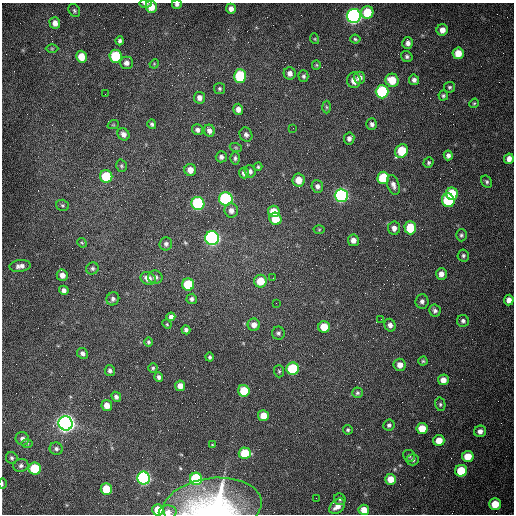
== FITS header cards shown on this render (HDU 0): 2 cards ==
NAXIS1  =                  512 /fastest changing axis
NAXIS2  =                  512 /next to fastest changing axis

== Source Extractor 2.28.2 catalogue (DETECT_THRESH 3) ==
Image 512 x 512 px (HDU 0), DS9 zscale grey, 1 PNG px = 1 image px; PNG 516 x 516 px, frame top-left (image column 1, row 512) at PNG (2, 3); each listed source drawn as its Kron ellipse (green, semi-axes under 4 px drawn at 4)
Background 1540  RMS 24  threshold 71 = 3 sigma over >= 5 px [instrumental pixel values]
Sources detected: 156; all 156 listed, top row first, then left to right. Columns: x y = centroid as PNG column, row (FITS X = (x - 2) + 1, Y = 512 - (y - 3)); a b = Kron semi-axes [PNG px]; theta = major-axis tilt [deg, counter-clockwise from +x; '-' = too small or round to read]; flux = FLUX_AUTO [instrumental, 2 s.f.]
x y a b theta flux
145 3 6 4 -1 3.5e+03
177 4 5 4 - 4.1e+03
151 7 6 5 - 2.3e+04
231 9 5 5 - 8.5e+03
74 10 7 5 -61 3.0e+03
367 12 6 6 - 4.6e+04
354 16 7 6 - 7.3e+05
55 23 6 5 - 9.1e+03
442 30 6 5 - 1.2e+04
315 39 5 3 - 1.5e+03
355 39 5 4 - 2.3e+03
120 41 4 4 - 3.7e+03
408 43 6 5 - 6.7e+03
52 49 6 4 0 2.1e+03
458 53 6 5 - 2.4e+04
116 56 6 6 - 9.7e+04
407 56 6 5 - 3.7e+03
81 57 6 5 - 2.5e+04
126 63 6 6 - 7.0e+03
154 64 5 4 - 1.5e+03
316 65 5 4 - 1.8e+03
290 73 6 6 - 7.5e+03
240 76 7 6 - 1.3e+05
303 76 6 5 - 3.2e+03
359 78 6 5 - 7.6e+03
354 80 8 6 -76 1.2e+04
392 80 7 6 - 3.3e+04
414 80 5 5 - 5.4e+03
450 87 5 5 - 2.6e+03
220 89 5 5 - 2.7e+03
382 92 6 6 - 2.0e+05
105 94 2 2 - 8.3e+02
443 96 5 5 - 2.7e+03
199 98 6 5 - 7.7e+03
474 103 5 4 - 1.8e+03
326 107 6 4 -88 2.5e+03
238 109 5 5 - 7.6e+03
152 124 5 4 - 3.1e+03
372 124 6 5 - 4.7e+03
113 125 6 3 18 1.7e+03
293 128 2 2 - 7.0e+02
198 130 5 5 - 5.1e+03
209 131 6 5 - 6.6e+03
123 134 6 5 - 7.1e+03
246 135 7 6 - 5.0e+03
349 138 6 5 - 5.4e+03
236 148 6 4 -19 2.0e+03
402 151 7 6 - 6.0e+04
448 155 5 4 - 5.3e+03
221 157 5 5 - 4.4e+03
235 158 6 4 87 3.1e+03
509 159 5 4 - 9.7e+03
428 163 5 4 - 2.7e+03
121 166 6 5 - 2.7e+03
258 167 4 3 - 2.1e+03
190 170 6 6 - 1.2e+04
250 171 6 5 - 4.3e+03
244 173 5 5 - 6.1e+03
106 176 6 6 - 6.2e+04
383 178 6 6 - 8.7e+04
298 180 6 6 - 1.9e+04
487 182 6 5 - 3.1e+03
393 185 10 6 -71 7.2e+03
317 186 6 5 - 5.4e+03
452 194 6 6 - 7.0e+04
341 195 6 6 - 4.3e+05
226 199 6 6 - 2.6e+05
448 200 7 6 - 1.2e+05
198 203 6 6 - 2.0e+05
63 205 6 5 - 2.7e+03
231 210 7 6 - 7.9e+03
274 211 6 6 - 2.7e+04
275 219 6 5 - 3.4e+04
394 228 7 6 - 8.1e+03
410 228 6 6 - 4.9e+04
319 230 5 3 - 1.6e+03
461 235 6 5 - 3.0e+03
212 238 7 7 - 5.4e+05
353 240 6 5 - 9.0e+03
82 243 5 4 - 1.6e+03
166 244 6 6 - 4.4e+03
463 256 6 5 - 3.2e+03
20 266 11 6 5 7.9e+03
92 268 6 6 - 3.3e+03
441 274 6 5 - 9.5e+03
62 275 6 5 - 8.4e+03
155 277 7 6 - 5.6e+03
148 278 8 6 -26 1.4e+04
273 278 2 2 - 6.9e+02
260 281 6 6 - 3.2e+04
188 285 6 6 - 6.8e+04
64 290 5 4 - 6.0e+03
113 299 7 6 - 5.0e+03
192 299 5 5 - 4.4e+03
509 300 5 4 - 1.0e+04
422 301 7 6 - 4.8e+03
276 303 3 2 - 1.2e+03
435 311 6 5 - 4.1e+03
171 317 4 4 - 5.4e+03
381 319 2 2 - 7.7e+02
463 321 6 6 - 4.2e+03
167 324 5 4 - 1.8e+03
254 325 6 6 - 1.0e+04
390 325 6 5 - 6.2e+03
324 327 6 5 - 3.1e+04
186 330 4 4 - 4.1e+03
278 333 6 6 - 4.4e+03
148 342 5 4 - 2.8e+03
82 353 6 5 - 5.3e+03
210 357 4 3 - 3.0e+03
423 361 4 4 - 2.1e+03
400 365 6 6 - 1.1e+04
153 368 4 4 - 2.2e+03
293 369 6 6 - 1.0e+05
110 370 5 5 - 4.2e+03
279 371 6 5 - 2.4e+03
159 377 5 4 - 4.5e+03
443 380 5 5 - 1.2e+04
180 386 5 5 - 1.3e+04
244 391 6 5 - 4.3e+04
357 393 5 5 - 2.9e+03
116 397 5 4 - 4.5e+03
440 404 7 5 -78 2.7e+03
107 405 5 5 - 1.3e+04
263 416 5 5 - 2.4e+04
66 423 7 7 - 1.2e+06
389 425 6 5 - 4.0e+03
422 428 6 5 - 2.5e+04
348 430 5 4 - 2.5e+03
480 431 6 5 - 7.5e+03
22 439 7 6 - 6.3e+03
439 440 5 5 - 2.0e+04
27 443 6 4 0 2.4e+03
212 445 4 3 - 1.2e+03
56 449 7 6 - 4.8e+03
245 453 6 6 - 6.1e+04
409 456 6 5 - 3.0e+03
468 456 6 5 - 2.7e+04
12 458 6 5 - 2.9e+03
413 460 6 6 - 4.6e+03
21 466 8 6 18 4.7e+03
35 469 6 6 - 7.7e+04
461 471 6 6 - 5.1e+04
144 478 6 6 - 4.2e+05
196 479 6 6 - 1.5e+05
391 479 5 5 - 2.1e+04
2 484 5 2 - 1.8e+03
106 489 6 5 - 4.3e+04
316 498 2 2 - 3.6e+03
340 499 6 5 - 3.1e+03
495 504 6 5 - 3.2e+04
212 506 49 28 6 2.5e+05
337 506 9 6 42 1.3e+04
158 510 5 5 - 2.8e+04
364 510 5 5 - 1.9e+04
168 512 9 7 4 9.8e+03
At the frame edge (FLAGS 8, measured only in part): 6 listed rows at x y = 145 3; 177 4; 2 484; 212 506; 158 510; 168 512